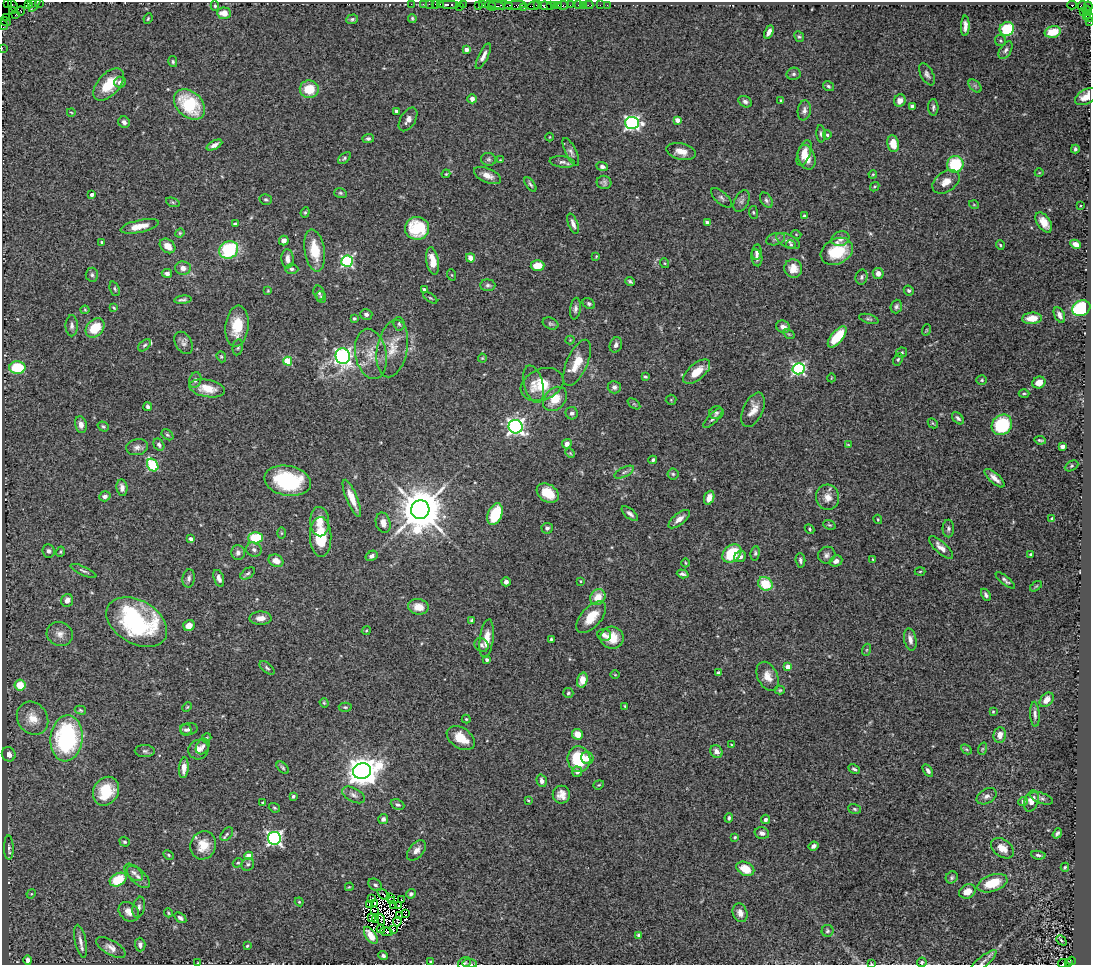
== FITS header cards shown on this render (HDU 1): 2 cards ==
NAXIS1  =                 1089
NAXIS2  =                  963

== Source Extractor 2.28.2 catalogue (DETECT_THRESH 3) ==
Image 1089 x 963 px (HDU 1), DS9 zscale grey, 1 PNG px = 1 image px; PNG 1093 x 967 px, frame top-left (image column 1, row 963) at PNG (2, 2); each listed source drawn as its Kron ellipse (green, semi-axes under 4 px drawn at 4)
Background 1.42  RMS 0.047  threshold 0.14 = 3 sigma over >= 5 px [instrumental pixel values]
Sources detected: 457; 10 with non-positive FLUX_AUTO (blend fragments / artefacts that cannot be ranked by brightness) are neither listed nor drawn; the other 447 listed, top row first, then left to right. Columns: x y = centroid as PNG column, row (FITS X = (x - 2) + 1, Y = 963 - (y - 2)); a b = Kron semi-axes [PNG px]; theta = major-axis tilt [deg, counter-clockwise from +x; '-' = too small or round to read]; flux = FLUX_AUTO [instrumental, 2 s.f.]
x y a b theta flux
32 2 3 2 - 130
35 2 10 3 62 23
39 2 2 2 - 20
7 3 2 2 - 12
28 3 3 3 - 85
411 4 2 2 - 36
423 4 2 2 - 41
429 4 2 2 - 36
449 4 10 3 0 360
13 5 7 3 -56 130
436 5 4 3 - 300
440 5 3 2 - 110
463 5 3 2 - 120
478 5 4 2 - 130
483 5 3 3 - 210
501 5 12 3 -3 560
515 5 11 3 6 420
537 5 4 2 - 120
551 5 3 2 - 160
554 5 3 2 - 92
558 5 2 2 - 110
563 5 5 3 - 150
570 5 2 2 - 22
579 5 3 2 - 79
583 5 2 2 - 22
588 5 5 2 - 57
600 5 2 2 - 17
607 5 2 2 - 12
1072 5 4 3 - 810
215 6 5 4 - 4.6
459 6 3 2 - 56
490 6 6 3 -37 200
496 6 8 3 -8 510
533 6 6 3 9 210
545 6 7 4 -7 300
1082 6 5 4 - 51
1088 6 4 2 - 110
524 7 2 2 - 21
13 10 4 3 - 110
21 11 4 3 - 83
1088 11 5 4 - 210
1083 12 3 2 - 44
224 13 7 5 -3 41
15 15 3 2 - 54
1086 15 3 2 - 77
6 17 3 2 - 47
1089 17 5 2 - 140
412 18 4 3 - 4.3
148 19 5 3 - 3.9
352 19 6 4 19 6.2
5 21 6 3 -15 140
1089 22 3 2 - 57
3 25 5 3 - 160
965 26 10 4 88 18
1007 29 7 7 - 130
769 32 7 4 63 15
1053 32 8 5 14 52
799 37 6 4 -64 4.6
1001 41 6 5 - 5.3
2 48 2 2 - 32
466 49 4 4 - 21
1006 50 10 5 57 9.3
483 56 14 4 64 18
173 62 5 4 - 4.8
794 74 7 6 - 7.6
927 74 12 6 -62 12
120 82 6 5 - 14
109 84 19 11 47 82
828 86 6 4 -34 5.8
975 86 8 4 -45 6.9
309 89 9 9 - 78
1086 97 12 7 30 33
472 99 5 4 - 15
781 100 3 2 - 3.5
900 101 6 5 - 22
745 102 7 5 -32 8.6
190 104 17 12 -43 190
912 107 4 4 - 16
933 107 8 5 -87 8.2
804 110 10 6 80 12
396 111 3 3 - 8.7
71 112 4 2 - 2.3
408 119 13 7 59 17
677 120 4 4 - 27
124 122 6 5 - 10
632 123 7 6 - 790
821 134 8 4 -86 6.4
827 135 4 4 - 4.5
550 137 4 3 - 2.4
368 139 5 4 - 6.6
893 144 8 6 -80 47
214 145 8 4 27 17
1075 149 4 3 - 5.7
681 151 15 8 -13 30
571 152 15 5 -64 13
804 153 13 6 69 30
807 157 12 8 -74 36
344 158 7 4 40 5.3
489 159 7 6 - 7.9
500 160 3 3 - 2.2
562 162 12 5 -7 10
955 164 8 8 - 130
602 167 6 4 -18 11
1039 173 4 3 - 2.1
446 174 4 3 - 3
873 174 4 3 - 2.8
487 175 14 7 -22 25
604 182 7 6 - 9.8
946 182 15 10 34 32
530 184 8 3 -55 5.8
875 187 5 3 - 3.6
340 193 6 5 - 5.2
92 194 4 3 - 12
722 198 13 6 -43 10
266 199 6 5 - 5.6
766 200 8 5 -58 8.2
742 201 12 7 63 12
173 202 7 4 -20 4.6
974 205 5 3 - 2.3
1080 206 2 2 - 2.2
305 212 5 4 - 4.3
753 212 6 4 -82 4
804 216 4 3 - 5
707 222 4 3 - 9.2
1044 222 11 6 -56 29
235 224 4 3 - 7.4
573 224 11 4 -70 15
139 226 19 6 12 39
417 228 12 11 - 140
180 233 5 4 - 3.5
796 234 5 3 - 2.6
775 239 10 6 16 9.7
840 239 9 7 21 14
284 241 5 5 - 15
788 241 13 6 -25 15
102 242 3 3 - 3.7
1076 244 6 4 -26 23
791 245 5 4 - 3.9
1000 245 5 4 - 3.6
167 246 8 6 -38 28
229 250 10 8 29 210
315 250 21 10 -81 85
837 251 17 12 29 120
757 252 8 5 84 12
596 257 4 3 - 3
470 258 5 4 - 22
757 258 8 5 -80 10
287 259 10 6 -87 18
347 261 6 5 - 480
433 261 14 6 -80 43
664 263 5 3 - 2.9
537 266 7 5 4 50
183 268 8 6 -6 19
793 268 9 9 - 36
292 269 7 4 -1 7.5
167 273 5 4 - 11
878 273 5 5 - 18
92 275 7 6 - 7.6
452 275 6 3 -70 2.9
862 277 7 6 - 7.6
630 281 5 3 - 5
488 285 7 6 - 8.3
115 289 7 4 -68 5.6
424 290 4 3 - 10
909 290 5 4 - 6
268 291 4 3 - 2.9
319 293 7 5 -73 6.8
321 297 6 4 -67 5.1
430 298 8 3 -33 3.8
183 300 9 3 6 9.2
589 304 6 5 - 6.4
896 307 7 5 71 7.8
114 308 4 3 - 4
1081 308 9 7 28 260
575 309 11 5 83 10
85 310 4 4 - 3.1
366 314 6 5 - 9.2
1059 315 8 5 -63 14
354 318 3 3 - 6.2
1032 318 10 5 4 38
869 319 10 4 -17 6.5
399 324 7 5 -86 6.2
551 324 8 5 -22 6.3
72 326 11 6 89 12
237 326 21 11 83 90
783 327 7 6 - 15
95 328 11 8 45 86
926 330 6 3 71 2.9
789 334 6 4 -33 3.9
837 337 13 6 50 110
570 340 4 4 - 3.1
183 343 12 8 -61 13
144 345 7 4 43 6.2
616 345 8 6 68 12
238 347 8 5 79 6.7
392 349 29 15 79 69
901 352 5 5 - 5.3
371 354 25 15 -79 64
343 356 8 7 - 950
221 357 6 4 -69 4.5
482 358 4 4 - 2.9
898 359 6 4 63 4.8
288 361 4 4 - 110
577 363 25 10 67 66
17 367 8 6 2 130
799 369 6 5 - 560
697 372 16 8 41 51
645 377 3 3 - 4.7
831 378 4 3 - 2.2
195 380 8 6 74 9.5
982 380 5 4 - 4.5
1039 383 7 5 24 22
533 384 19 9 -75 29
542 385 22 15 22 79
614 387 6 6 - 12
207 388 18 8 -10 55
1024 393 5 3 - 3.5
555 399 14 10 47 60
671 400 5 5 - 3.7
634 404 7 4 -36 3.6
148 407 4 4 - 7.5
753 410 18 9 66 32
572 413 6 6 - 9.4
716 413 7 6 - 8.1
713 418 13 5 46 11
958 418 7 4 -47 7.9
933 423 5 3 - 3.1
81 425 8 6 -79 17
1002 425 11 9 47 190
103 426 6 4 -36 5.4
516 427 7 6 - 1100
167 435 6 4 -39 4.9
1040 440 6 2 -9 4.6
567 444 5 4 - 17
159 445 6 5 - 6.8
848 445 4 2 - 2.5
1062 446 4 3 - 17
137 447 11 8 13 14
570 453 5 4 - 3.4
653 460 4 3 - 6.7
153 465 7 5 -55 250
1071 466 7 5 28 5.4
624 472 11 4 26 9.4
673 474 5 5 - 5.1
994 478 12 5 -43 19
288 481 23 15 -11 230
122 488 8 5 -83 16
548 493 12 8 -31 60
105 496 6 5 - 12
828 497 12 11 - 30
352 498 20 5 -67 44
709 498 7 5 67 26
420 510 9 9 - 15000
495 514 11 7 68 110
630 514 10 5 -39 11
1052 518 3 3 - 2.7
679 519 13 5 38 22
878 519 5 3 - 2.8
320 522 15 9 -87 39
383 523 10 7 -76 21
829 525 6 4 -19 4.8
547 528 5 5 - 7.9
948 528 9 6 -90 8
809 529 5 4 - 3.6
281 533 6 4 -89 3.4
321 537 20 10 -88 120
256 538 7 5 2 110
191 539 4 3 - 17
941 547 15 6 -43 21
254 550 8 7 - 10
48 551 7 6 - 9.6
60 552 5 4 - 3.9
238 553 7 7 - 13
732 553 10 8 42 120
755 553 7 4 83 5.6
1031 554 3 3 - 7.7
827 555 9 8 - 12
372 556 6 5 - 9.8
740 557 6 5 - 12
800 560 7 5 -84 8.5
873 560 3 2 - 2.9
276 561 8 6 -24 30
836 561 6 5 - 13
685 563 4 3 - 2.3
83 571 14 4 -24 7.7
920 571 5 3 - 3.2
248 573 8 5 35 6.5
683 574 6 3 -17 8.1
189 578 9 6 82 9.5
219 578 9 5 -72 13
1005 580 12 4 -40 8.2
581 581 3 3 - 3.2
506 582 4 4 - 11
765 584 7 6 - 96
1036 586 7 3 37 3.9
986 595 6 4 -60 7
598 597 8 7 - 49
67 600 6 6 - 20
418 607 10 8 -10 35
591 617 19 10 48 64
261 618 11 6 1 22
472 621 3 3 - 7.5
137 622 33 21 -30 450
189 625 6 5 - 28
366 631 4 3 - 3.2
60 634 13 11 -24 25
604 635 7 6 - 13
612 638 11 11 - 57
487 639 19 7 83 44
551 639 4 4 - 4.6
910 639 11 6 -78 17
481 645 7 6 - 9.6
866 650 6 4 70 3.6
487 660 4 3 - 7.6
788 667 4 4 - 47
267 668 9 5 -40 6.7
718 673 4 4 - 6.1
615 675 4 3 - 2.4
768 676 15 10 -65 33
582 680 7 5 75 36
20 685 5 5 - 69
780 690 5 4 - 4.2
568 693 5 5 - 4.7
1047 700 8 6 46 28
324 703 5 4 - 3.6
625 706 4 3 - 3
187 707 5 4 - 3.6
345 707 6 4 -1 4.7
80 710 6 4 -17 3.7
993 711 4 3 - 3
1035 714 12 5 -86 11
32 718 17 14 -55 52
466 719 4 4 - 3.7
189 729 9 5 8 9.3
186 730 6 5 - 7.8
577 734 6 5 - 35
1000 735 8 6 81 25
67 738 23 16 84 440
206 738 5 4 - 3.5
461 738 15 10 -35 64
732 745 3 2 - 2.4
203 746 8 6 59 9.9
966 749 6 4 -42 4.9
982 749 6 4 71 4.5
198 750 10 9 - 22
145 751 10 6 -1 8.1
716 751 7 5 -47 16
9 754 7 6 - 14
587 758 6 6 - 15
579 759 13 11 -82 160
184 768 10 5 85 24
283 768 7 4 -45 5.6
854 769 6 4 -29 6.5
362 771 9 8 - 4800
928 771 7 4 -57 8.4
577 772 5 5 - 13
542 781 6 5 - 11
599 785 5 4 - 3.8
106 791 15 12 58 100
354 795 12 6 -28 15
561 795 9 8 - 23
293 796 3 3 - 5.7
987 796 11 7 29 12
1041 798 12 5 -19 9.8
528 800 4 3 - 2.8
1023 801 5 4 - 8.1
1031 801 11 7 71 28
263 803 3 3 - 4.8
397 805 7 5 -23 7.2
274 808 6 4 -21 4.6
855 809 6 4 -19 5.6
729 818 5 3 - 5.5
383 819 5 5 - 11
765 819 5 4 - 9.3
762 833 7 5 -15 13
1057 833 5 3 - 7.2
227 834 8 5 49 7.1
735 837 3 3 - 3.6
274 838 6 6 - 810
125 842 5 4 - 5.3
203 845 14 12 72 54
814 846 5 4 - 8.5
9 848 12 4 -89 11
1002 848 12 8 -36 31
416 850 12 7 49 20
169 855 6 4 -30 4.6
1038 855 7 4 -9 6.3
249 856 4 4 - 63
238 863 5 4 - 4
248 864 7 6 - 6.9
1065 867 4 3 - 4.6
745 869 9 6 -25 53
134 872 11 6 -41 13
138 877 14 7 -42 18
952 877 6 5 - 6
118 880 9 6 29 100
992 883 15 8 19 81
375 885 7 5 -37 7.6
349 887 4 3 - 2.7
967 891 8 6 28 27
31 894 5 4 - 3
383 894 7 2 -43 11
411 894 5 4 - 7.5
390 897 4 2 - 4.4
372 898 4 2 - 0.79
392 900 3 2 - 2.2
402 900 3 2 - 2.8
299 902 4 4 - 2.9
375 903 3 3 - 3.9
370 904 2 2 - 2.9
394 905 3 2 - 3.5
399 906 3 2 - 4.2
139 907 11 6 78 10
374 911 2 2 - 1.2
129 912 11 8 -40 21
168 913 4 3 - 3.7
406 913 4 2 - 2.1
740 913 9 7 -70 19
400 916 4 2 - 1.9
371 917 3 2 - 2.2
180 918 6 4 -35 8.9
375 920 3 3 - 12
381 920 6 4 -81 6.9
397 922 5 2 - 2
381 929 4 2 - 0.39
393 930 2 2 - 4.1
827 931 6 6 - 6.1
387 932 6 2 -6 1.9
371 935 10 5 -57 32
639 935 4 3 - 17
1061 940 6 3 -45 3.8
80 941 17 5 -78 18
140 945 7 5 -88 13
247 946 3 3 - 3.8
111 947 16 7 -30 20
383 956 5 4 - 7.1
28 960 4 3 - 11
1071 961 4 3 - 190
431 962 3 3 - 4.4
922 962 5 4 - 5.1
983 962 17 5 40 13
198 963 3 2 - 1.7
464 963 7 5 31 4.8
470 963 7 4 -5 5.7
871 963 4 2 - 2.2
1062 963 5 2 - 18
1069 963 4 3 - 190
At the frame edge (FLAGS 8, measured only in part): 18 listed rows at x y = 32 2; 35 2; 39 2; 7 3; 28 3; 13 5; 1089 17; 1089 22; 3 25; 2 48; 1086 97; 922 962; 983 962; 464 963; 470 963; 871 963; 1062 963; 1069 963
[10 non-positive-flux detections neither listed nor drawn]